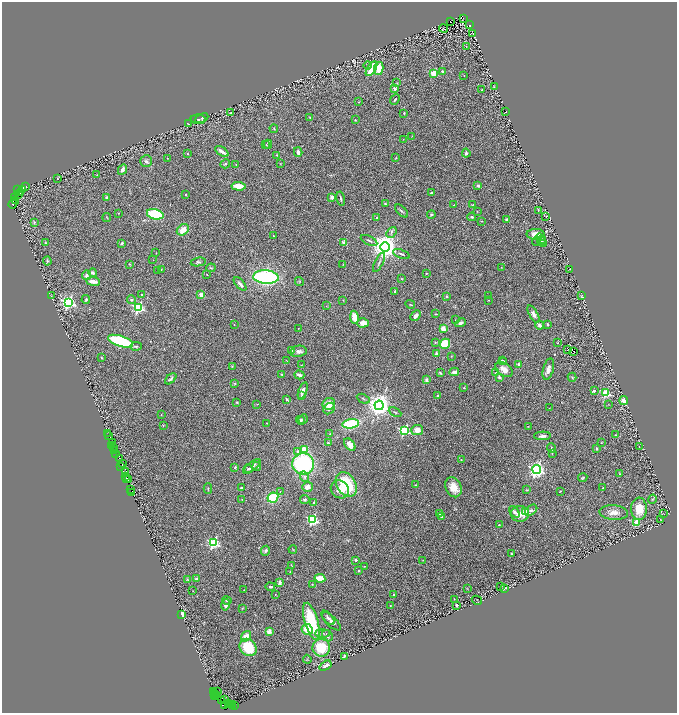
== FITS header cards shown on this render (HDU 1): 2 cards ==
NAXIS1  =                 1349
NAXIS2  =                 1421

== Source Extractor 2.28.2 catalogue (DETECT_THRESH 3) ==
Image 1349 x 1421 px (HDU 1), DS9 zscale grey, zoomed out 1/2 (1 PNG px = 2 x 2 image px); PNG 679 x 715 px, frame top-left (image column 1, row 1421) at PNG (2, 2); each listed source drawn as its Kron ellipse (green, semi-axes under 4 px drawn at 4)
Background 0.143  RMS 0.018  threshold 0.0536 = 3 sigma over >= 5 px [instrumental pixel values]
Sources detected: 378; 61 cannot appear on this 1/2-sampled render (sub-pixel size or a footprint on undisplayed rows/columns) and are neither listed nor drawn; the other 317 listed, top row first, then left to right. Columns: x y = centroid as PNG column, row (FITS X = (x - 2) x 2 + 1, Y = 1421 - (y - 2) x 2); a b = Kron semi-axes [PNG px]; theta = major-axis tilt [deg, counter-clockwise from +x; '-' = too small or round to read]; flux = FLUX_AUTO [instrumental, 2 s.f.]
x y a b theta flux
463 18 2 1 - 1.9
450 22 2 1 - 1.2
470 25 2 2 - 47
443 29 4 2 - 2.4
473 34 2 1 - 0.65
466 47 2 1 - 0.98
368 66 4 3 - 4.1
379 68 6 4 79 51
371 69 8 3 57 100
442 71 2 2 - 7.9
434 73 3 3 - 130
464 76 2 1 - 2.1
397 83 4 3 - 3.2
494 87 3 2 - 2.6
395 89 2 2 - 31
482 90 2 2 - 2
395 100 6 3 49 4.5
359 102 3 2 - 1.7
505 112 3 1 - 1
230 113 2 1 - 1.5
404 113 3 2 - 3.6
310 117 3 2 - 1.8
202 118 7 4 25 5
198 119 7 5 -4 4.3
355 120 3 2 - 2.4
188 124 3 1 - 1.5
274 129 4 3 - 2.9
412 136 4 2 - 1.8
403 139 2 2 - 1.4
266 144 3 3 - 2.4
268 144 4 3 - 3.4
222 151 7 2 -35 17
298 152 5 3 - 11
466 153 4 3 - 7.1
188 154 2 2 - 2.5
277 155 3 3 - 2.2
167 158 2 1 - 1.5
396 158 3 2 - 1.8
146 161 6 6 - 9.4
225 164 5 3 - 3.9
236 164 2 1 - 0.87
280 164 3 2 - 1.2
122 170 6 4 64 20
97 175 3 2 - 1.4
58 179 2 1 - 1.2
239 186 7 4 -4 49
478 186 2 2 - 21
26 187 2 1 - 6.2
18 190 3 2 - 410
22 190 3 2 - 230
21 193 2 1 - 21
431 193 3 2 - 4.2
19 194 2 1 - 60
185 195 3 2 - 2.3
107 197 4 3 - 4.6
332 197 2 2 - 39
15 198 2 2 - 24
341 199 7 2 -77 5.4
16 200 2 1 - 31
13 204 4 2 - 99
385 204 2 2 - 3.4
454 205 2 1 - 1.7
473 205 3 2 - 1.5
538 210 4 2 - 2.2
401 211 8 3 -44 5.4
477 211 2 2 - 1.3
118 213 2 2 - 2.5
155 214 8 5 -14 200
431 215 4 3 - 4.7
546 216 3 2 - 1.1
107 217 4 2 - 1.8
376 217 3 3 - 3.1
472 217 4 3 - 4.4
506 220 3 3 - 11
481 221 3 2 - 2.5
34 222 4 3 - 3.5
183 230 6 5 - 40
391 232 6 3 51 6.4
536 234 9 5 0 30
273 236 2 2 - 1.4
541 238 5 4 - 6.6
369 240 9 2 -27 5.3
542 241 4 3 - 4.6
45 242 3 3 - 2.2
537 242 4 3 - 2.8
122 243 3 2 - 4.7
344 243 2 2 - 49
544 244 3 2 - 1.8
385 247 5 4 - 4900
156 253 2 2 - 1.3
401 254 9 2 -21 4.8
153 260 2 2 - 1.2
47 261 4 3 - 5.3
198 262 7 4 9 6.9
379 262 10 2 63 5.3
130 264 3 2 - 1.9
343 264 3 2 - 1.3
211 268 4 3 - 3.1
501 268 2 1 - 1.2
570 269 3 1 - 1.5
158 270 3 2 - 1.6
161 270 3 2 - 1.8
93 273 4 4 - 8.1
427 273 2 2 - 1.8
87 275 5 3 - 14
207 275 2 2 - 3.4
266 277 13 6 -4 500
402 279 3 2 - 2.1
93 281 7 3 -7 35
299 281 5 3 - 3.4
240 284 8 3 -48 12
395 291 2 2 - 9.3
141 295 2 2 - 9
201 295 2 2 - 57
581 295 3 2 - 1.7
51 296 2 2 - 0.97
447 296 2 2 - 7.8
489 296 2 1 - 1.6
86 300 4 3 - 3.8
131 300 4 3 - 4.2
343 300 4 2 - 2
488 300 3 2 - 1.4
68 302 4 4 - 850
410 304 5 2 - 1.9
326 306 2 1 - 0.95
138 308 3 3 - 490
436 314 4 2 - 2.2
534 314 10 4 -60 15
416 316 6 4 46 18
354 317 6 3 -79 49
456 320 2 2 - 1.4
363 323 5 4 - 26
461 323 5 4 - 11
547 324 2 2 - 19
234 325 2 1 - 2
540 325 4 3 - 13
298 328 2 1 - 1
443 328 2 2 - 64
120 341 13 5 -19 240
435 342 3 2 - 2.1
558 343 3 2 - 1.3
445 344 5 5 - 89
136 346 6 3 5 6.6
292 350 3 3 - 16
568 350 3 1 - 3.3
298 351 8 5 12 13
574 351 3 1 - 0.94
436 353 4 3 - 5.7
451 356 3 2 - 1.2
101 358 3 3 - 2.2
502 360 4 3 - 2.7
287 361 3 1 - 0.89
504 362 4 3 - 3.5
518 364 3 2 - 6.3
301 365 2 1 - 1
232 366 4 2 - 2.1
504 369 10 6 -34 27
548 369 11 5 75 18
454 372 5 3 - 15
440 373 4 3 - 3.8
496 373 2 2 - 4.9
282 374 4 2 - 2.7
299 375 5 3 - 16
499 377 4 3 - 5.2
572 377 4 2 - 2.8
171 379 7 3 44 8.3
426 380 3 3 - 8.9
235 383 3 2 - 1.8
464 388 4 3 - 2.7
303 391 9 3 69 15
594 391 2 2 - 11
606 393 3 3 - 240
302 396 3 2 - 2.8
438 396 2 2 - 13
287 399 3 3 - 4.6
363 399 7 2 -27 3.5
624 400 4 4 - 23
237 402 3 2 - 3.1
257 404 4 2 - 1.6
329 404 6 6 - 40
608 404 3 2 - 1.4
379 405 4 4 - 3600
549 408 3 2 - 1.5
329 409 6 5 - 9
395 412 7 2 -27 3.7
161 415 2 2 - 1.7
303 419 5 4 - 5.3
301 420 4 4 - 8
267 423 2 2 - 1.5
351 424 8 4 8 220
163 425 3 2 - 1.7
528 426 2 2 - 1.5
417 430 6 5 - 30
404 431 3 3 - 410
108 433 4 2 - 2.7
330 434 3 3 - 2.3
616 435 2 2 - 4.6
108 436 2 1 - 30
542 436 8 3 2 14
112 443 2 2 - 170
328 443 2 2 - 7.3
601 443 2 1 - 0.8
350 445 7 4 -52 20
112 446 3 1 - 2
639 446 2 1 - 1.1
114 447 2 1 - 13
552 448 5 3 - 4.8
596 448 3 2 - 3.9
304 449 3 3 - 100
115 451 2 1 - 120
298 451 4 3 - 8.4
552 453 3 2 - 2.5
116 454 2 1 - 14
119 459 2 1 - 61
461 459 2 2 - 1.7
122 464 2 1 - 64
303 464 11 10 - 390
121 466 2 1 - 38
252 466 10 3 38 12
257 466 4 3 - 7.5
235 467 3 3 - 3.9
248 469 4 3 - 6.4
536 470 4 4 - 1200
125 471 3 2 - 17
620 474 3 3 - 2.1
126 476 2 1 - 230
304 476 5 4 - 7.5
126 478 3 2 - 4.7
583 478 4 2 - 3.3
128 480 2 1 - 38
346 484 13 9 -59 170
415 485 3 2 - 2.3
307 487 5 4 - 22
453 487 10 7 -64 39
241 488 3 2 - 4.1
603 488 2 2 - 5.9
131 489 2 1 - 48
208 489 5 2 - 2.9
340 489 9 8 - 34
527 490 3 2 - 2.6
280 491 3 2 - 2.1
560 491 3 2 - 1.9
132 492 3 1 - 210
273 497 5 5 - 130
242 499 2 2 - 1.2
305 499 5 3 - 4.9
652 499 4 3 - 3.4
314 502 2 2 - 6.7
639 509 11 8 -88 53
531 510 7 4 37 11
514 512 6 4 -53 9.2
526 512 3 3 - 110
440 513 2 2 - 9.6
614 513 14 7 -4 27
664 513 2 2 - 1.1
520 514 9 8 - 36
442 517 2 2 - 2.1
313 520 4 3 - 470
660 520 3 1 - 1.2
637 523 3 2 - 92
499 525 3 2 - 4.3
213 543 4 3 - 490
293 549 4 2 - 2.2
266 551 5 3 - 6.1
511 554 3 2 - 3.7
356 560 2 2 - 13
423 560 3 2 - 1.1
291 565 3 2 - 1.7
364 566 3 2 - 1.6
358 570 2 2 - 4.5
290 572 2 2 - 1.9
320 578 5 4 - 45
196 579 2 2 - 33
188 580 4 3 - 2.5
280 583 4 3 - 16
312 584 3 3 - 2.2
270 587 5 3 - 6.6
501 587 2 1 - 1.1
467 588 3 2 - 1.4
504 588 4 2 - 3.6
244 590 2 1 - 1.1
193 591 2 2 - 1.3
275 594 2 1 - 2.1
394 594 2 2 - 3.9
454 599 2 1 - 0.79
477 600 5 2 - 1.8
227 601 5 2 - 2.4
226 605 6 4 74 12
457 605 3 2 - 4.2
390 606 2 1 - 0.98
242 608 4 2 - 2.6
182 614 3 2 - 28
328 618 8 4 -50 12
311 621 19 6 -74 220
331 621 12 5 -43 13
307 629 5 5 - 47
269 631 2 2 - 64
323 633 7 2 0 5
246 636 6 4 55 34
327 636 6 5 - 10
248 647 9 7 -48 120
321 648 9 9 - 110
344 656 2 2 - 7
307 659 4 3 - 2.9
326 666 7 3 34 15
213 692 2 1 - 300
218 692 2 1 - 1.1
214 694 2 2 - 250
217 695 2 1 - 120
215 696 2 1 - 170
225 700 2 1 - 41
221 701 3 2 - 15
229 703 2 1 - 76
232 704 2 2 - 120
225 705 2 1 - 45
235 705 2 1 - 25
232 706 3 1 - 100
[61 sub-pixel or undisplayed-footprint detections neither listed nor drawn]